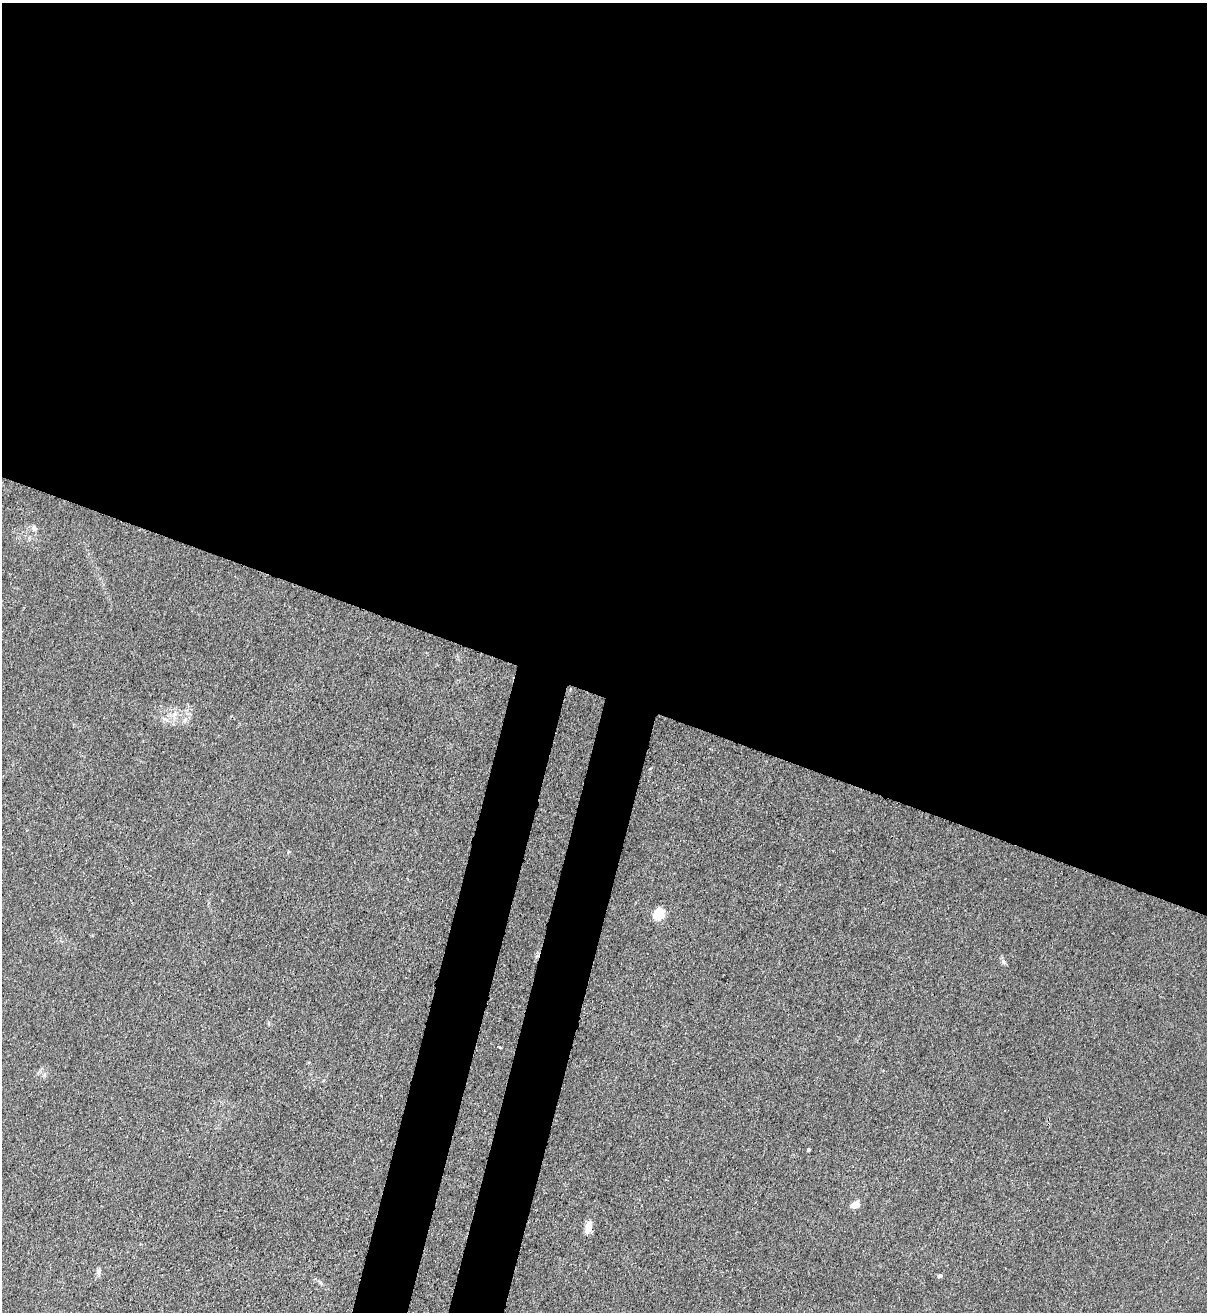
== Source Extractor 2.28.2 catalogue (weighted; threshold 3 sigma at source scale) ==
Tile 3 of 4 x 4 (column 3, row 1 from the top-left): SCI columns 2627-3831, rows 3964-5273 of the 5381 x 5304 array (HDU 1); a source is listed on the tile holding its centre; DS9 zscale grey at full resolution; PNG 1209 x 1314 px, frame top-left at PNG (2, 3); no overlay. Shown black and unused: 57% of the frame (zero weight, under 3 of 4 exposures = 7% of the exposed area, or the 3 px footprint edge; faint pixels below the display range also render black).
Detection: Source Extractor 2.28.2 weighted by HDU 2 'WHT'; one run over the whole footprint, this tile lists its part. Background 0.0241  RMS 0.0029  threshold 0.0129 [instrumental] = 3 sigma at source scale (4.5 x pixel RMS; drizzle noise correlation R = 1.50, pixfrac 1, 0.05/0.05 arcsec/px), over >= 5 px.
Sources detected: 10; all 10 listed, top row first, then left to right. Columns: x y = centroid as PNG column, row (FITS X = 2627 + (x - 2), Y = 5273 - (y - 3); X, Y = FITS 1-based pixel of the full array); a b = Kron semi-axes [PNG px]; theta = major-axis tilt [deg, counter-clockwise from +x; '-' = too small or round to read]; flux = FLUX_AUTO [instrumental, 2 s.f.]
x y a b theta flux
34 528 9 6 -52 0.84
185 720 11 5 66 1.2
658 914 10 8 55 7.4
1004 962 8 5 -60 0.71
500 1047 4 3 - 0.29
808 1150 3 3 - 0.38
855 1205 9 7 27 2.3
589 1226 15 7 76 2.7
98 1272 9 5 89 0.84
940 1276 6 5 - 0.51